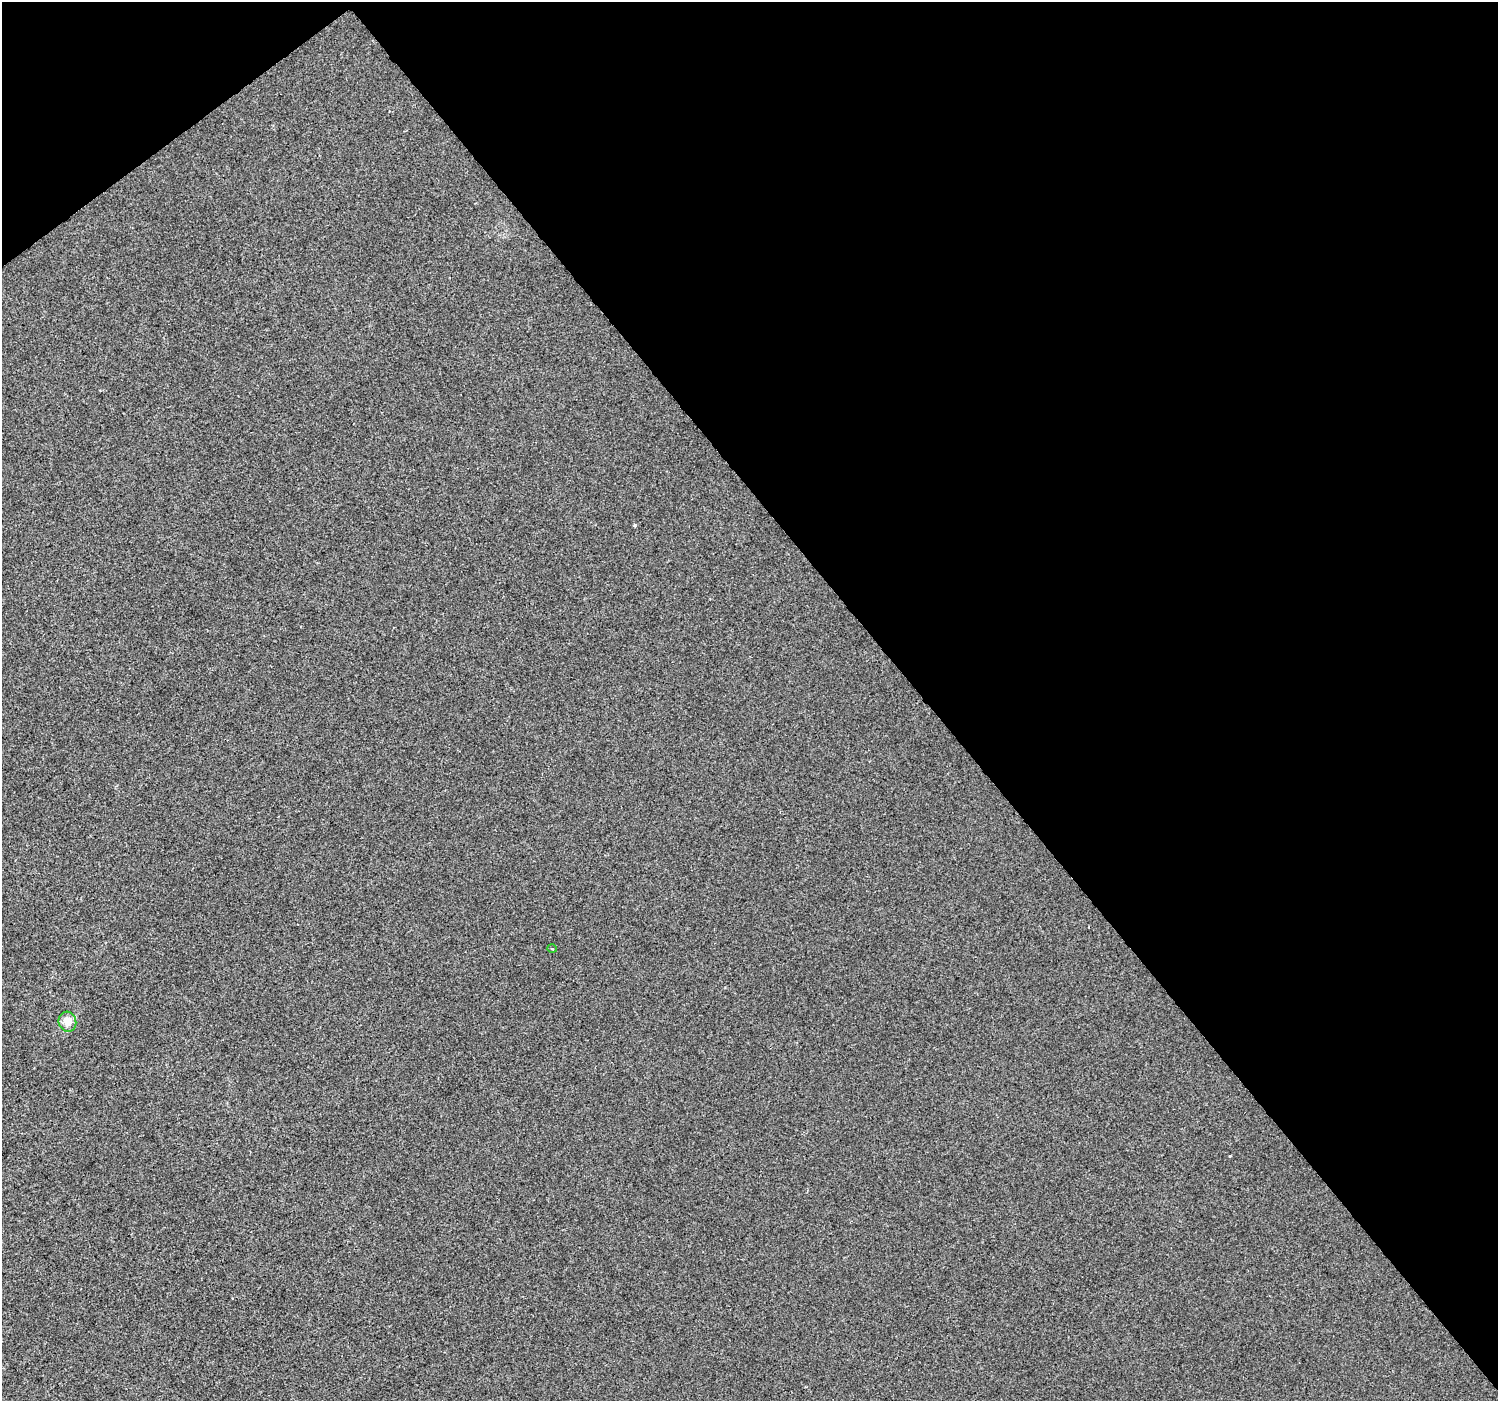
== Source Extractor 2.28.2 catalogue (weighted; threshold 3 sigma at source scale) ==
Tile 3 of 4 x 4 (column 3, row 1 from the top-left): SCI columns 2996-4491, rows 4398-5796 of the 5987 x 5932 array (HDU 1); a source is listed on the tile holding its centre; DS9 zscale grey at full resolution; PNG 1500 x 1403 px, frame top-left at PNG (2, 2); each listed source drawn as its Kron ellipse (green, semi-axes under 4 px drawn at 4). Shown black and unused: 41% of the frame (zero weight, under 2 of 3 exposures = <1% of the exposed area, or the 3 px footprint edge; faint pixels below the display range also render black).
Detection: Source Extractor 2.28.2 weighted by HDU 2 'WHT'; one run over the whole footprint, this tile lists its part. Background -4.69e-04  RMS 0.0041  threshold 0.0186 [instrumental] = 3 sigma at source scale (4.5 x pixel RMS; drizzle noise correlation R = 1.50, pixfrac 1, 0.0396/0.0396 arcsec/px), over >= 5 px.
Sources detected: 3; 1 cosmic-ray / hot-pixel residue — neither listed nor drawn; the other 2 listed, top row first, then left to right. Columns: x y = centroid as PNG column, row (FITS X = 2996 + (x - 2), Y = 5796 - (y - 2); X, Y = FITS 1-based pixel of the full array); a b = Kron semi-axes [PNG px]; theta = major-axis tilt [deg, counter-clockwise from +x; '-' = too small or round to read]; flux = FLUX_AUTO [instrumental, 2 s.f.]
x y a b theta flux
552 948 4 3 - 0.36
67 1022 10 9 - 5.2